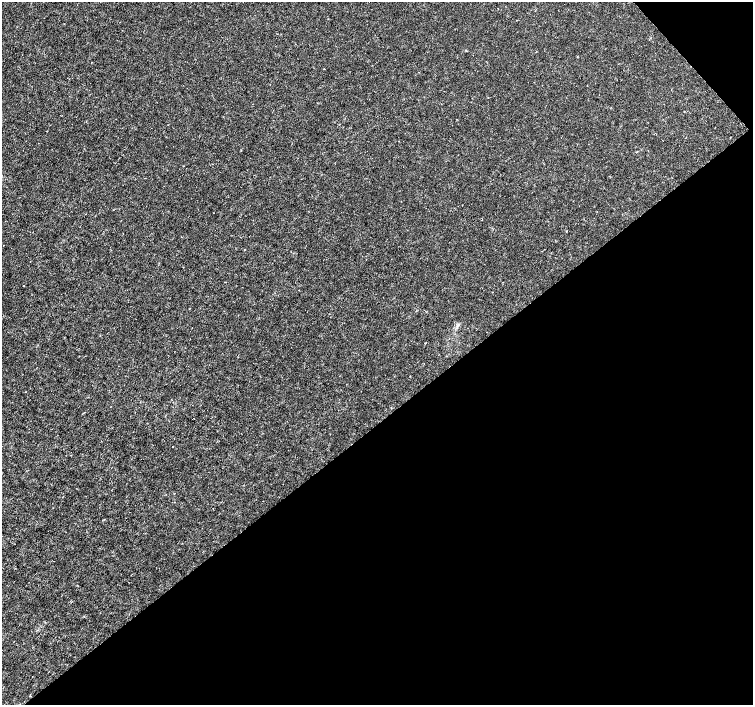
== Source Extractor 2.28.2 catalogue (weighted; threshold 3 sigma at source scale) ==
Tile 12 of 4 x 4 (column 4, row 3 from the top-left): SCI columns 4510-6010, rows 1615-3019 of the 6011 x 5972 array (HDU 1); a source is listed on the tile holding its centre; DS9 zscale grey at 2 x 2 block average (1 PNG px = mean of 2 x 2 image px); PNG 755 x 707 px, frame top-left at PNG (2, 2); no overlay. Shown black and unused: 41% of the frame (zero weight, under 3 of 4 exposures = <1% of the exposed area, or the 3 px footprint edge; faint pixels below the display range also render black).
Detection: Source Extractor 2.28.2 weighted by HDU 2 'WHT'; one run over the whole footprint, this tile lists its part. Background -4.75e-05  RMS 0.0012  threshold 0.00545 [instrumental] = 3 sigma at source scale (4.5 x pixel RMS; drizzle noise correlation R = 1.50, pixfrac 1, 0.0396/0.0396 arcsec/px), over >= 5 px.
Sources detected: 4; all 4 listed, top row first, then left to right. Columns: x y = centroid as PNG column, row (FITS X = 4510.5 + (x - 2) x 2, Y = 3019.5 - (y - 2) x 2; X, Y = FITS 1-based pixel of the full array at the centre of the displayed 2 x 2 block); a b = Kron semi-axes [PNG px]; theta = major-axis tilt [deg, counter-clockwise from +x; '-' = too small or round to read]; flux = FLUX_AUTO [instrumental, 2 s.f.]
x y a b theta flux
684 111 2 2 - 0.18
566 231 2 2 - 0.15
23 286 2 2 - 0.12
173 446 2 2 - 0.16